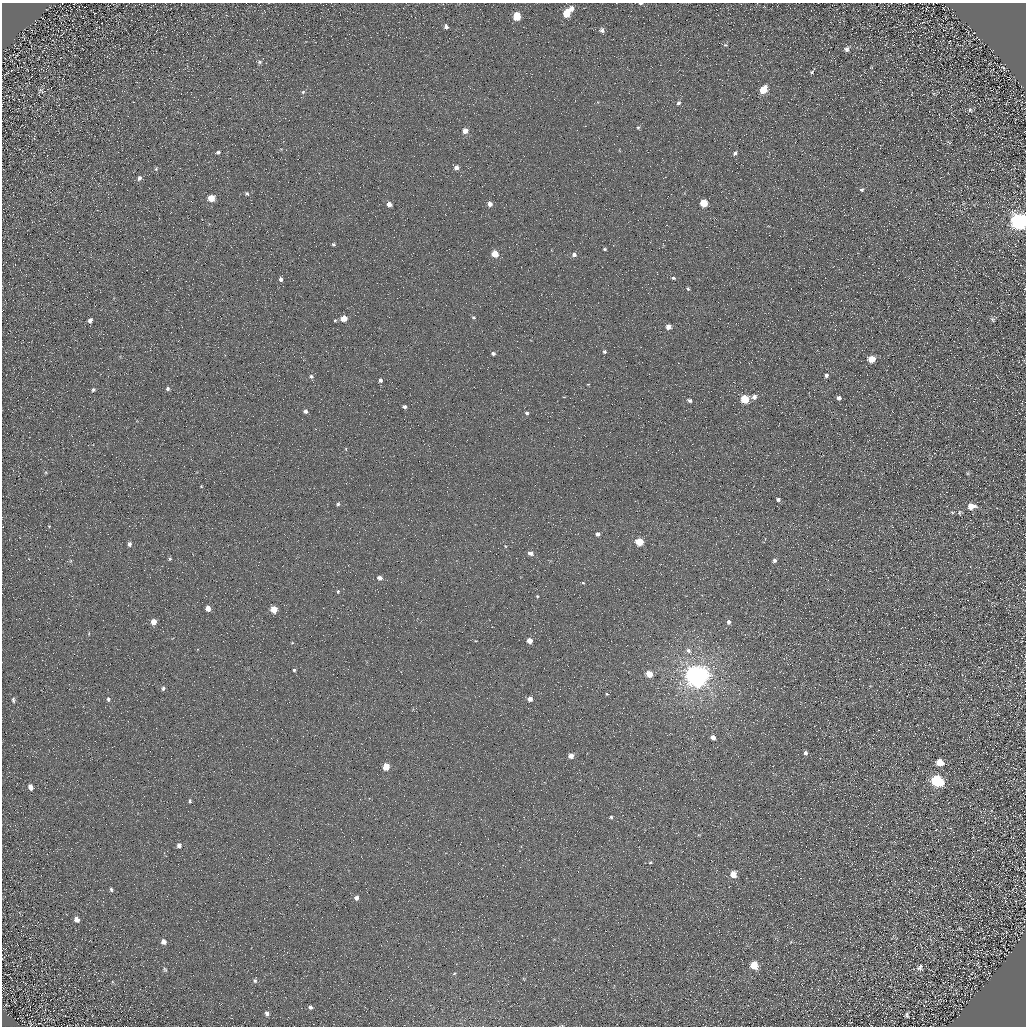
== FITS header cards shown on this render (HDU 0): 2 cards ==
NAXIS1  =                 1024 / Required FITS header
NAXIS2  =                 1024 / Required FITS header

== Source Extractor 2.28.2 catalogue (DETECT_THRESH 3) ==
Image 1024 x 1024 px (HDU 0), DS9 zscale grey, 1 PNG px = 1 image px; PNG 1028 x 1028 px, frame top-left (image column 1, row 1024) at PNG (2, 3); no overlay
Background 5.31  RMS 8.8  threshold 26.3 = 3 sigma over >= 5 px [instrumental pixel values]
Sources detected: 126; all 126 listed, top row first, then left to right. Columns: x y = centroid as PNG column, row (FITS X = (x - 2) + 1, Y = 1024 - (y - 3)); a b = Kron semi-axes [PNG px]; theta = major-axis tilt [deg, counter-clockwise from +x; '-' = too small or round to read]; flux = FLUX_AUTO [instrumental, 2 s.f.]
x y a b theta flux
641 3 5 2 - 1100
571 9 6 6 - 3500
567 14 6 5 - 15000
517 16 6 5 - 20000
446 27 6 5 - 2000
602 30 6 6 - 2300
725 45 6 5 - 880
846 49 6 5 - 2200
260 62 7 5 0 1200
1003 68 6 3 -65 690
812 72 7 3 54 990
41 90 8 5 -46 930
763 90 6 5 - 15000
303 92 5 5 - 870
133 102 2 2 - 400
678 103 5 4 - 1200
970 110 6 5 - 1100
638 128 4 3 - 700
465 131 5 5 - 5300
949 142 6 3 -20 650
218 152 5 4 - 1300
735 153 5 4 - 1300
1014 165 2 2 - 380
456 167 5 4 - 2800
156 169 5 4 - 770
139 178 6 5 - 1700
861 189 5 5 - 1300
247 194 6 5 - 1000
211 198 5 5 - 12000
704 203 5 5 - 17000
389 204 4 4 - 4400
490 204 5 4 - 2900
1019 221 8 7 - 360000
333 244 4 3 - 860
605 249 3 2 - 680
495 254 5 5 - 11000
574 255 5 5 - 1900
673 278 4 3 - 1100
281 279 4 3 - 1600
688 289 5 3 - 770
474 317 5 4 - 740
343 319 5 4 - 7800
992 319 7 5 -45 1300
90 320 5 4 - 2200
335 320 4 3 - 620
668 327 4 4 - 3600
604 352 4 4 - 1000
493 353 4 3 - 1500
871 359 5 5 - 12000
260 363 2 2 - 300
749 363 3 3 - 370
826 375 5 5 - 1700
311 376 5 5 - 1200
380 380 4 4 - 1400
168 389 5 5 - 1200
93 390 6 5 - 1100
754 397 5 5 - 3400
839 398 5 4 - 2300
744 399 5 5 - 23000
689 400 4 3 - 1500
404 407 4 4 - 1500
305 411 4 4 - 1600
527 413 4 4 - 1000
346 449 5 3 - 490
201 486 4 4 - 460
778 499 4 3 - 1500
338 504 5 4 - 960
971 506 7 5 5 7800
952 512 5 3 - 620
960 513 7 5 90 940
49 526 3 3 - 420
598 534 4 4 - 2100
639 542 5 5 - 19000
129 544 5 4 - 1800
505 546 4 3 - 520
530 553 5 4 - 2900
170 559 5 4 - 750
774 560 4 4 - 1800
380 578 5 5 - 2700
583 583 4 3 - 540
338 591 5 4 - 840
537 596 4 3 - 550
208 608 5 4 - 5100
274 609 5 5 - 15000
153 622 5 4 - 7300
728 622 5 4 - 1700
529 641 4 4 - 5500
292 643 5 3 - 490
688 651 7 6 - 1900
294 670 4 4 - 800
649 674 5 4 - 11000
696 676 7 7 - 840000
163 688 5 4 - 1300
607 694 4 4 - 580
108 699 5 4 - 1300
530 699 4 4 - 3900
13 700 8 5 -80 1400
713 737 4 4 - 3600
805 753 5 4 - 1500
571 756 4 4 - 4900
939 762 6 5 - 8900
386 767 5 5 - 13000
937 781 8 6 -29 76000
31 787 7 5 -67 2900
190 801 5 4 - 970
611 817 5 4 - 980
179 845 6 5 - 2200
650 862 5 4 - 720
733 874 6 5 - 7900
1017 875 4 2 - 300
111 889 5 4 - 1000
356 898 5 4 - 2300
1005 901 4 2 - 480
77 919 7 5 -55 2800
960 929 5 3 - 470
163 942 6 5 - 3100
977 963 4 2 - 330
754 965 6 5 - 13000
920 968 8 7 - 2100
165 969 6 4 -50 830
454 974 5 3 - 620
255 981 7 5 -60 1200
310 1007 5 4 - 1500
267 1013 6 5 - 1600
907 1015 5 3 - 1100
39 1023 3 2 - 410
At the frame edge (FLAGS 8, measured only in part): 2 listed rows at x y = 641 3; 1019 221